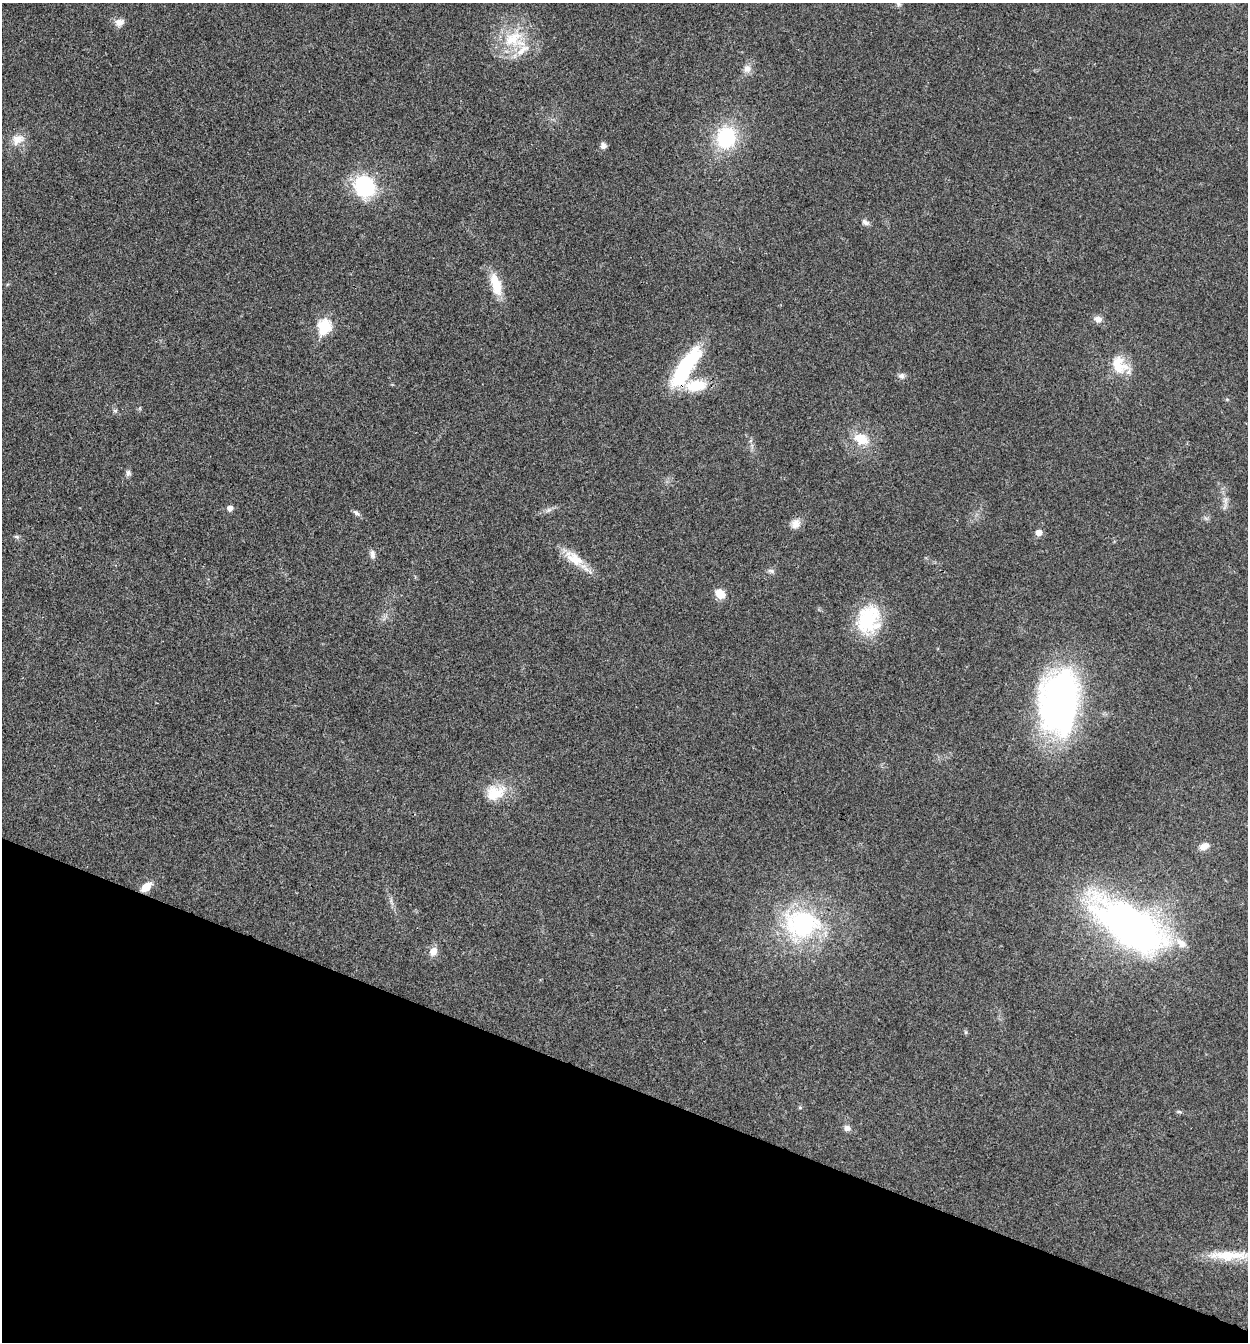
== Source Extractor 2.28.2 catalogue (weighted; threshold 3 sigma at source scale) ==
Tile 15 of 4 x 4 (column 3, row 4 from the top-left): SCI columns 2756-4001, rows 3-1342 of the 5381 x 5366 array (HDU 1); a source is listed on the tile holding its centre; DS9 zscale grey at full resolution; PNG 1250 x 1344 px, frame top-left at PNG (2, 3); no overlay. Shown black and unused: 19% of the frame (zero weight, under 3 of 4 exposures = <1% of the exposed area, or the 3 px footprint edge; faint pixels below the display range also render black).
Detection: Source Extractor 2.28.2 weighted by HDU 2 'WHT'; one run over the whole footprint, this tile lists its part. Background 0.025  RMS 0.0045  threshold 0.0202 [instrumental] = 3 sigma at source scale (4.5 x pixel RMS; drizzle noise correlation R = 1.50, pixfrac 1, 0.05/0.05 arcsec/px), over >= 5 px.
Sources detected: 47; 1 inside a brighter object's white glare — not listed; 2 inside a brighter listed object's ellipse — not listed separately; the other 44 listed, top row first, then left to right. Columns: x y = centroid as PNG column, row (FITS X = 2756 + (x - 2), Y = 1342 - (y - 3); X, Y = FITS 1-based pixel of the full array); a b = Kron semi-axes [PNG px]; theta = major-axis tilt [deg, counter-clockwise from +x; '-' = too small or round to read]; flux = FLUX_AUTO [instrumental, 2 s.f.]
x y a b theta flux
898 4 8 7 - 1.4
119 22 13 9 9 3.1
513 39 31 21 37 20
747 69 11 10 - 3
726 137 22 19 83 32
18 139 18 13 27 6
603 145 9 7 -74 1.8
364 186 26 23 -51 31
865 222 9 6 -31 1.7
496 284 30 12 -74 11
1098 319 10 7 -12 2.8
324 326 7 6 - 45
1120 365 29 19 -46 12
685 367 54 16 56 38
901 376 9 8 - 1.7
696 385 30 15 7 14
115 411 6 5 - 0.8
861 439 18 13 -22 10
128 473 7 7 - 1.4
1225 500 10 4 77 1.6
230 508 5 5 - 2.5
549 510 10 6 27 1.6
356 513 10 5 -39 1.4
795 524 13 11 47 3.6
1039 533 5 5 - 4.2
17 537 8 5 -8 0.93
373 554 12 6 -84 1.8
575 559 30 15 -32 10
771 571 10 6 -11 1.3
720 594 9 8 - 7.3
868 620 36 27 75 29
1059 702 64 38 83 160
495 793 29 20 19 13
1204 846 14 9 17 3.4
146 887 12 7 41 6.4
391 901 10 4 -65 1.4
1125 919 80 35 -29 190
802 924 49 37 -6 60
433 951 10 9 - 4
965 1032 6 4 -71 0.61
800 1107 6 4 0 0.52
1179 1112 8 3 -1 0.73
847 1128 10 7 -14 2
1230 1255 53 12 1 15
Overlapping masked pixels (flux is a lower limit): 2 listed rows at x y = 685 367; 146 887
Isophote crosses this tile's border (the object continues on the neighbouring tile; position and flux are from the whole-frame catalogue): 1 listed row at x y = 1230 1255